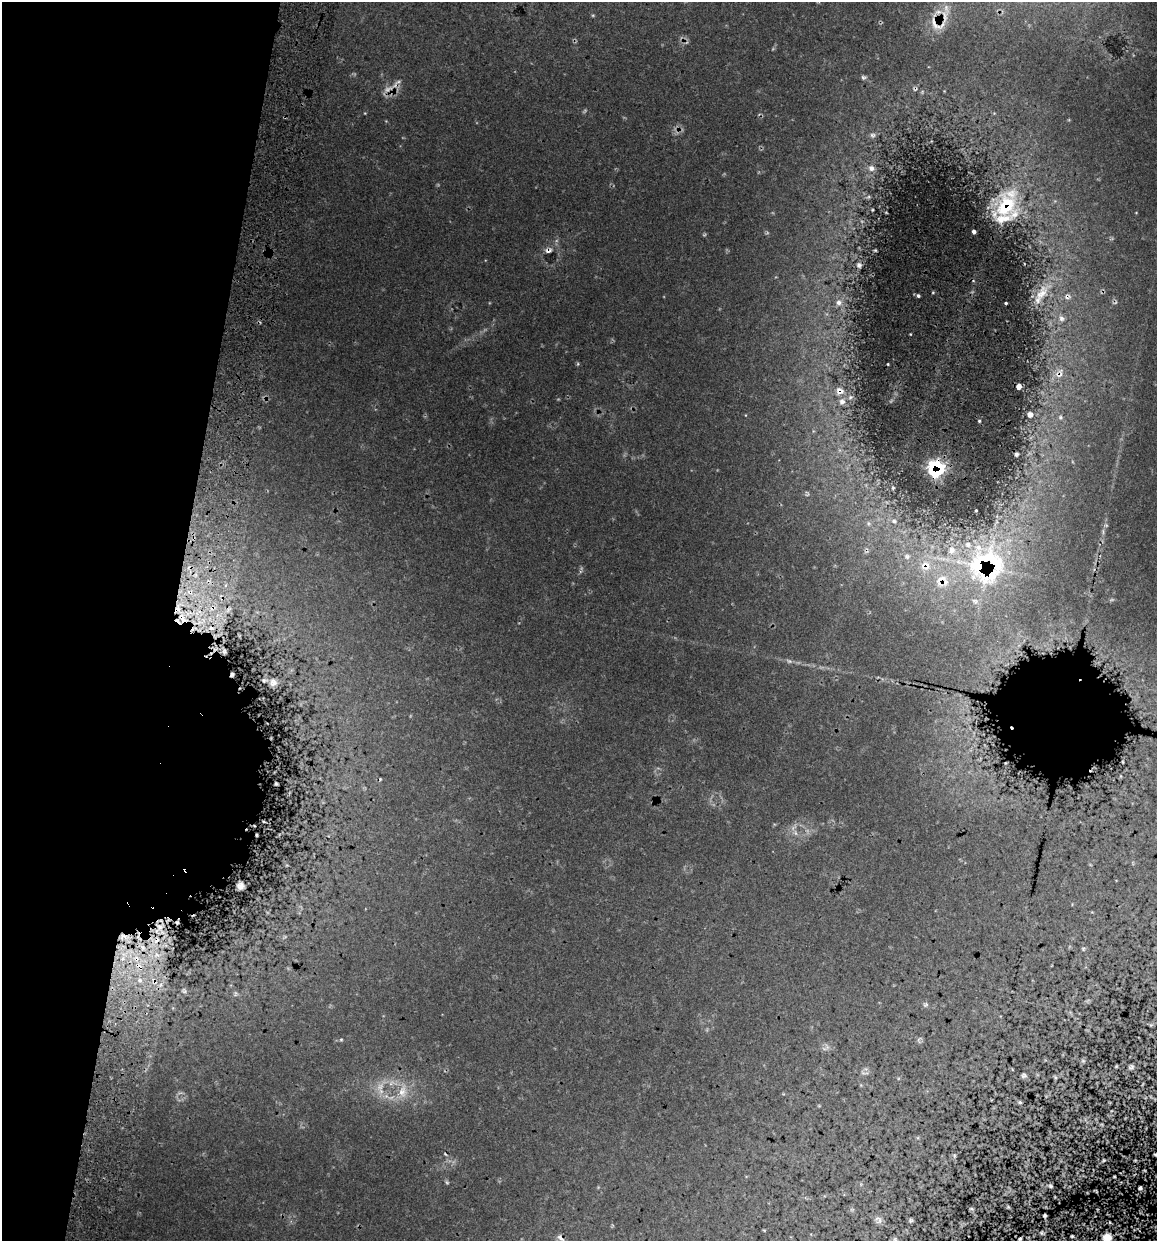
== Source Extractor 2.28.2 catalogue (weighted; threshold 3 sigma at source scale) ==
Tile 9 of 4 x 4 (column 1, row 3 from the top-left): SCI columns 183-1337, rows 1254-2492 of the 5096 x 4990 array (HDU 1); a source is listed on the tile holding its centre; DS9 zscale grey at full resolution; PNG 1159 x 1243 px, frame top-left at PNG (2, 2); no overlay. Shown black and unused: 18% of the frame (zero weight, under 3 of 5 exposures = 12% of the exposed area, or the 3 px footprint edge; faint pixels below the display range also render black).
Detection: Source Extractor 2.28.2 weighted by HDU 2 'WHT'; one run over the whole footprint, this tile lists its part. Background 0.0943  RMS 0.0046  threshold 0.0206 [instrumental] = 3 sigma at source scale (4.5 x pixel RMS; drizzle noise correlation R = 1.50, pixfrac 1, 0.05/0.05 arcsec/px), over >= 5 px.
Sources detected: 96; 4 too faint to see at this stretch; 13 cosmic-ray / hot-pixel residue — not listed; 13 inside a brighter listed object's ellipse — not listed separately; the other 66 listed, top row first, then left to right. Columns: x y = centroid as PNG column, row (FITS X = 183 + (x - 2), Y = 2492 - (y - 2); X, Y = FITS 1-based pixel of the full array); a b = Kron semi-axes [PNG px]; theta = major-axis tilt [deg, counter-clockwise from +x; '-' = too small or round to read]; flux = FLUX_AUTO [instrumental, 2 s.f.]
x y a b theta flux
936 23 28 17 -46 9.3
863 77 7 5 -12 1
388 89 21 7 28 4.5
873 135 8 7 - 1.3
871 168 9 8 - 2.2
868 197 6 4 42 0.61
1006 206 36 28 48 32
872 210 4 2 - 0.38
974 231 4 3 - 1.3
548 250 10 7 12 2.1
875 250 4 4 - 0.53
859 265 9 7 -69 2
1041 294 36 14 50 12
918 296 4 3 - 0.85
1067 296 10 8 5 2.4
839 303 11 11 - 4.8
1006 303 3 3 - 0.68
1061 318 10 8 -53 2.4
888 364 3 2 - 0.44
1059 373 16 11 53 5
1019 386 5 4 - 2
840 391 14 13 - 5.4
1030 414 8 8 - 2.2
1060 417 8 7 - 1.7
979 421 3 2 - 0.5
1016 454 3 3 - 0.86
936 468 15 14 - 31
893 488 5 4 - 0.5
894 521 7 5 -16 1.2
868 523 6 4 -72 0.81
907 557 6 5 - 0.94
984 561 75 42 56 80
925 566 15 13 -5 5.8
182 618 17 9 -54 8.1
224 651 6 4 -72 1.1
789 661 8 4 -1 1.1
273 682 10 10 - 2.7
276 784 3 3 - 0.62
795 833 7 4 -70 1
240 886 7 6 - 2.4
160 927 8 6 -1 2.2
157 955 7 4 -19 1.4
140 980 7 5 -45 1.5
154 981 12 4 -60 2.1
184 991 7 6 - 1.1
341 1039 5 3 - 0.59
1083 1061 6 5 - 0.73
1116 1066 3 2 - 0.43
1131 1067 6 6 - 1.2
1024 1075 5 5 - 1
1055 1077 4 3 - 0.57
402 1091 19 11 79 7.5
1020 1102 5 4 - 0.63
954 1155 5 3 - 0.55
1155 1155 3 2 - 0.54
446 1182 6 4 -70 0.6
1050 1186 7 5 -19 1
1008 1207 4 4 - 0.57
971 1209 7 4 -18 0.69
879 1220 11 8 -59 1.8
910 1220 6 5 - 0.8
1042 1233 7 5 -19 0.95
1072 1236 4 3 - 0.59
1107 1237 10 9 - 5.2
561 1238 10 5 -47 1.7
895 1239 7 5 -68 0.76
Overlapping masked pixels (flux is a lower limit): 15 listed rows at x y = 936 23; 388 89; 1006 206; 548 250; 1067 296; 1059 373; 840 391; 936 468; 984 561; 925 566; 182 618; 140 980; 154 981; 1107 1237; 561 1238
Isophote crosses this tile's border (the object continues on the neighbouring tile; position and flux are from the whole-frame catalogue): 3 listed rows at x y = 1155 1155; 1107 1237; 895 1239
Unlisted compact peaks at least as high as the median listed source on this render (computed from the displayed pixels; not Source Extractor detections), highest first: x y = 910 334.